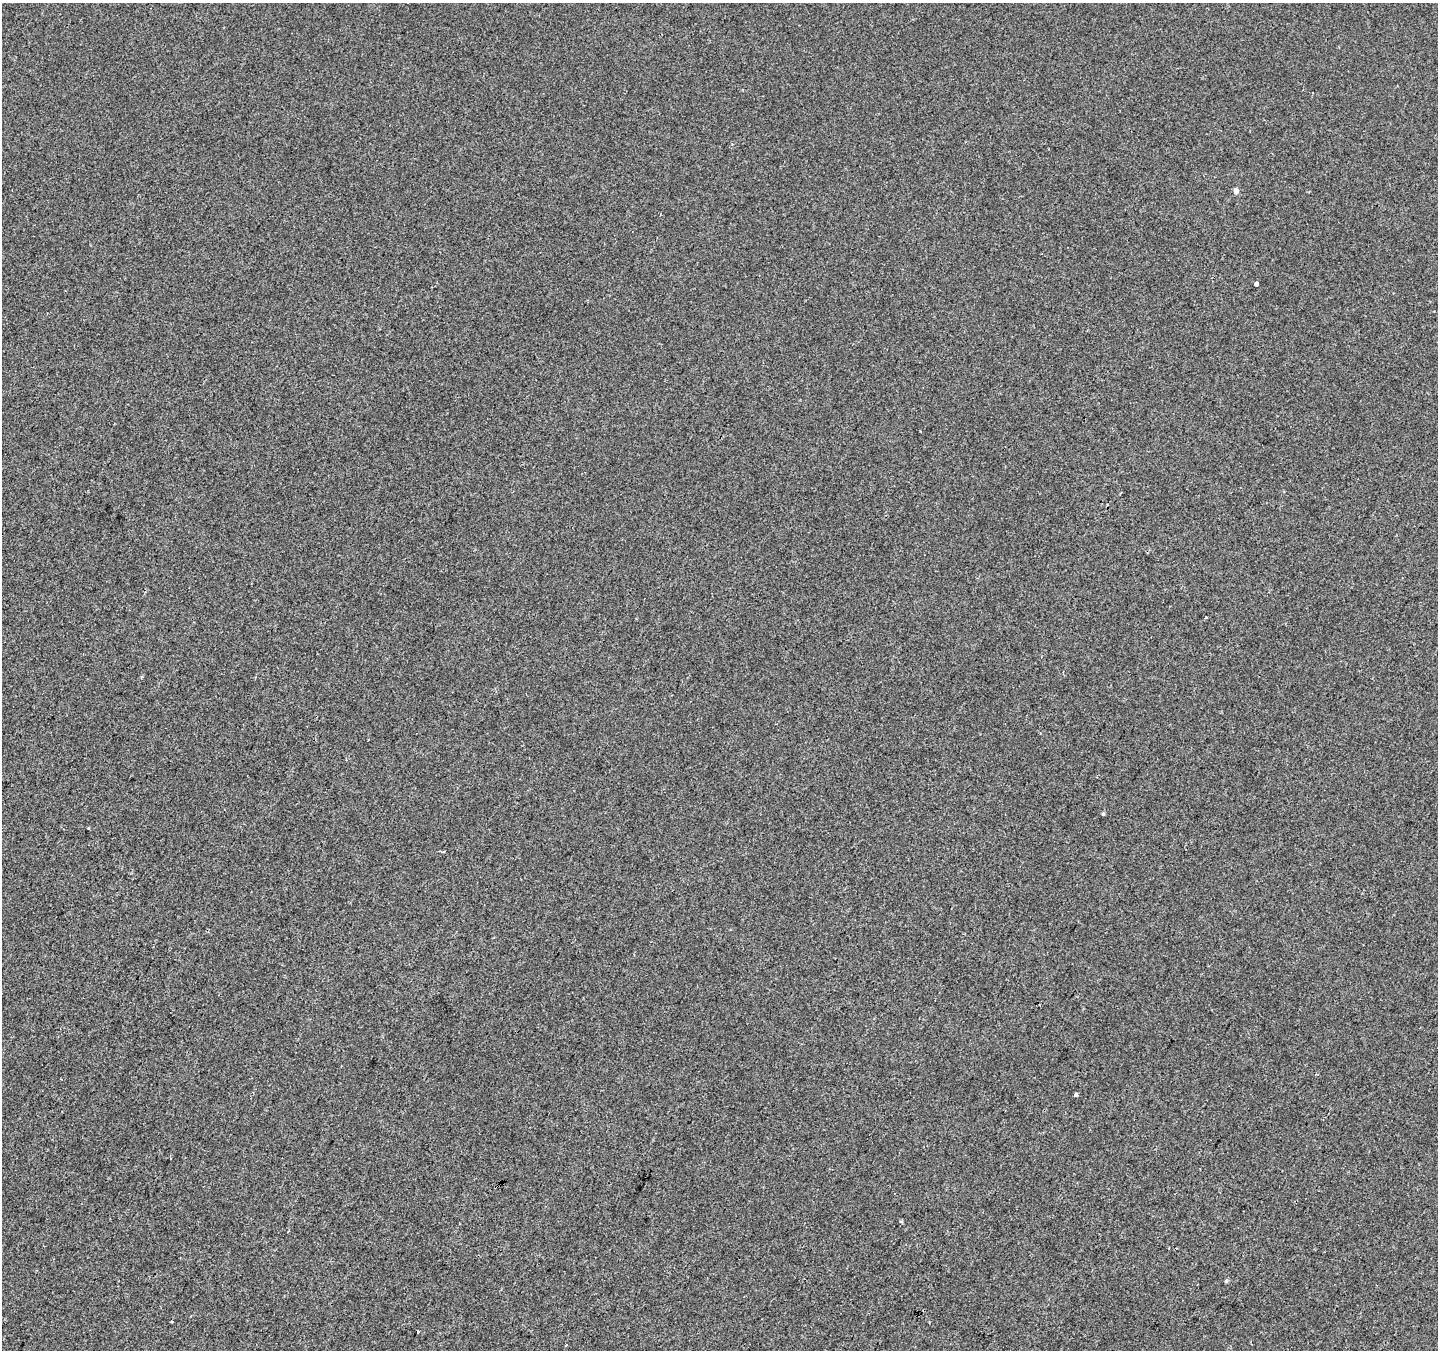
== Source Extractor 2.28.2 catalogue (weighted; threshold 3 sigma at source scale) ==
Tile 7 of 4 x 4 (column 3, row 2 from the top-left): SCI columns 2880-4315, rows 2959-4306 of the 5752 x 5851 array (HDU 1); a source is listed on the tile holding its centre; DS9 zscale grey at full resolution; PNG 1440 x 1352 px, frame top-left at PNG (2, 3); no overlay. Shown black and unused: <1% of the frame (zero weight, under 2 of 3 exposures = <1% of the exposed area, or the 3 px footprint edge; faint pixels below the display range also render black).
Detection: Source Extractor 2.28.2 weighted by HDU 2 'WHT'; one run over the whole footprint, this tile lists its part. Background -3.62e-04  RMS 0.0045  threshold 0.0203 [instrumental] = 3 sigma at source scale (4.5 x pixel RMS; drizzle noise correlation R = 1.50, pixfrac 1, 0.0396/0.0396 arcsec/px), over >= 5 px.
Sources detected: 11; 1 cosmic-ray / hot-pixel residue — not listed; the other 10 listed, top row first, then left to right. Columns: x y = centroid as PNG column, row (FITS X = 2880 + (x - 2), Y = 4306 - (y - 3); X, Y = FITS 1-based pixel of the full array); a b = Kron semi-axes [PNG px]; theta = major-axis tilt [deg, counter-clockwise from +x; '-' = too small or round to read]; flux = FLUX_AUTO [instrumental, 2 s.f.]
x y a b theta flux
1236 191 5 4 - 2.7
1257 284 4 3 - 1.7
1206 617 4 3 - 0.45
1103 814 3 3 - 1.6
444 851 4 3 - 0.4
1076 1094 3 3 - 2.3
1226 1281 4 3 - 1.1
172 1322 3 2 - 0.34
418 1331 3 3 - 0.58
566 1345 3 3 - 0.55